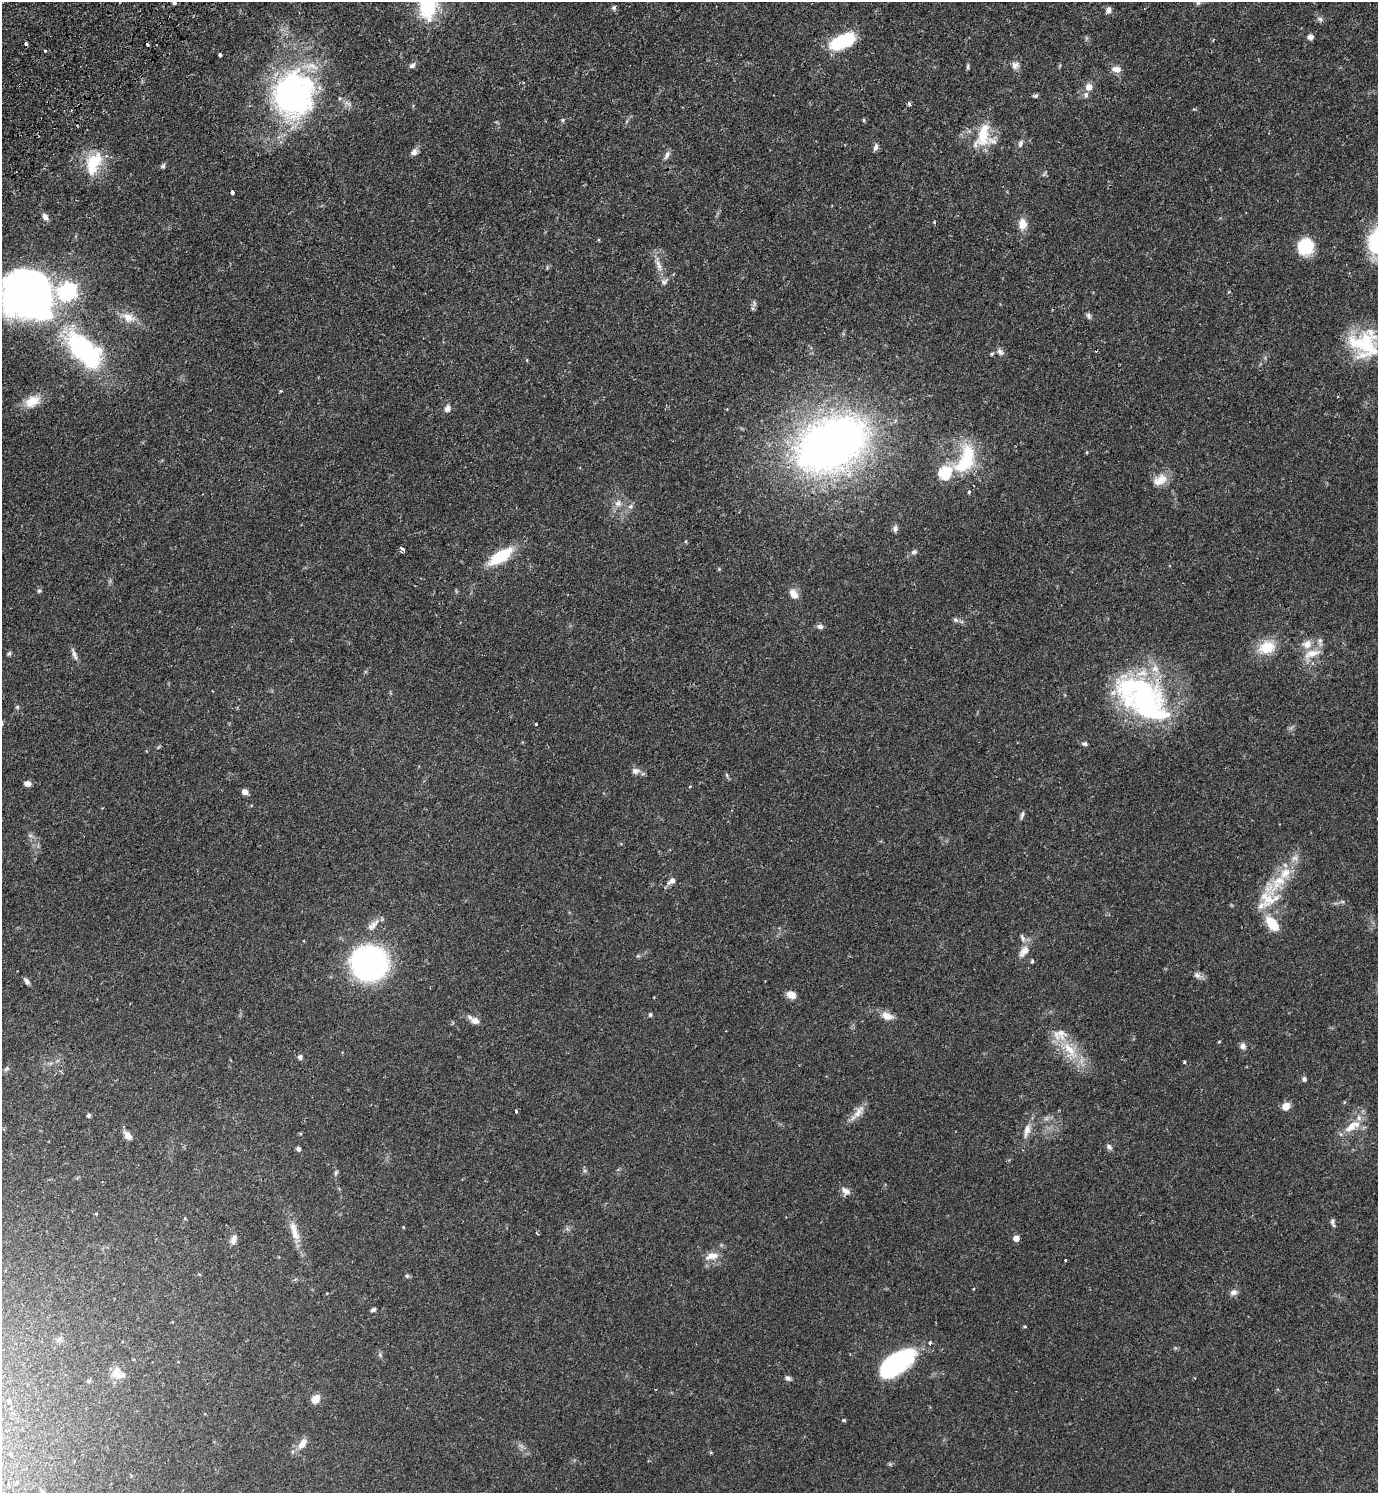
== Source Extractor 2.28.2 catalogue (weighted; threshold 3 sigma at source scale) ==
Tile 11 of 4 x 4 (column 3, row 3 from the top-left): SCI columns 2950-4325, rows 1538-3028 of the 6039 x 6055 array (HDU 1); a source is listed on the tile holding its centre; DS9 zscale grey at full resolution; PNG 1380 x 1495 px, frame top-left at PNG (2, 2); no overlay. Shown black and unused: <1% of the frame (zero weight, under 2 of 3 exposures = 3% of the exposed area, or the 3 px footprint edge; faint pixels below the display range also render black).
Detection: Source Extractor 2.28.2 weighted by HDU 2 'WHT'; one run over the whole footprint, this tile lists its part. Background 0.0499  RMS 0.0044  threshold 0.02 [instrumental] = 3 sigma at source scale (4.5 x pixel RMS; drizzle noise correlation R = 1.50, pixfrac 1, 0.05/0.05 arcsec/px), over >= 5 px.
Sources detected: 155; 2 cosmic-ray / hot-pixel residue — not listed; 13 inside a brighter listed object's ellipse — not listed separately; the other 140 listed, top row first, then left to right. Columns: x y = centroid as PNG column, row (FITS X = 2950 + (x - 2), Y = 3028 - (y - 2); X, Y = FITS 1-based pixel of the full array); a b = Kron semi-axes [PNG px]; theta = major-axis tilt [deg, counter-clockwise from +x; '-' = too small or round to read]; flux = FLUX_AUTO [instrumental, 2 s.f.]
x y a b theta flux
174 3 5 4 - 0.71
1198 3 7 5 44 0.81
427 6 28 17 -87 30
614 8 7 5 49 0.83
1108 10 7 6 - 1.9
1320 19 8 6 -16 1.1
1311 37 6 5 - 2.1
842 41 26 12 25 25
147 44 4 3 - 3.8
45 51 3 3 - 1.7
220 55 4 3 - 1.8
412 65 9 6 39 1.3
1015 65 11 10 - 2.3
968 66 9 4 80 0.78
1116 69 13 8 -9 2.9
1089 87 8 7 - 3.2
291 95 56 49 -74 110
1086 95 8 6 89 1.1
1035 96 7 5 11 0.78
909 103 4 3 - 2.3
563 120 6 5 - 0.62
864 120 6 4 -88 0.44
983 135 32 17 71 14
1020 143 10 6 69 1.4
876 147 10 5 68 1.3
414 152 9 8 - 1.8
667 155 12 6 60 1.7
93 163 33 19 67 15
163 166 7 5 44 0.85
1044 174 7 4 71 0.69
232 192 4 3 - 1.7
45 217 9 7 -59 1.8
1022 224 13 9 -85 4.7
1305 246 18 17 - 14
659 265 19 6 -71 3.5
29 294 49 46 -26 220
754 303 8 4 -89 0.94
1089 316 9 6 -65 1.1
128 317 20 12 -27 5.5
1364 344 37 31 -12 26
84 350 33 16 -45 82
1000 352 12 7 -46 1.6
992 354 5 4 - 0.51
281 390 3 3 - 0.73
1337 397 3 2 - 0.34
32 401 21 13 27 7
447 408 9 7 68 2
831 444 85 56 27 230
1087 452 5 3 - 0.36
965 460 45 22 67 26
945 473 6 6 - 45
1161 479 16 14 49 5.4
618 503 10 9 - 2.7
630 506 7 6 - 1.2
895 529 9 6 83 1.3
402 549 5 3 - 2.9
914 552 8 6 27 1.2
500 557 25 10 33 20
719 569 5 4 - 0.46
39 591 5 5 - 0.62
794 594 13 8 -58 3.6
955 620 7 6 - 1
820 626 9 6 -18 1.3
1307 644 15 12 17 4.7
1267 647 24 17 20 9.8
9 653 6 5 - 0.73
74 654 18 5 -69 1.9
1311 654 25 10 19 6.2
1148 704 65 42 -55 77
17 707 6 5 - 0.64
536 724 3 3 - 0.62
1084 744 7 5 7 0.96
635 771 10 8 -11 1.9
727 775 6 4 -71 0.61
27 783 8 6 -8 2
690 786 3 3 - 0.44
245 792 5 5 - 2.7
1022 815 11 4 71 1
30 835 7 4 -19 0.83
672 881 12 7 35 1.9
1278 882 58 17 42 19
1272 923 15 8 -51 12
373 925 21 8 45 3.6
1023 938 11 6 -61 1.5
1024 951 19 10 53 4
1032 961 4 4 - 0.63
370 963 23 22 - 170
1197 975 10 7 -43 1.8
27 981 8 5 -50 1.3
791 995 10 7 -26 3.7
650 1015 5 4 - 0.82
887 1016 15 9 -20 4.2
475 1021 11 8 -15 3
1219 1042 4 3 - 0.34
1243 1046 7 7 - 1.7
1069 1050 34 14 -51 14
300 1057 6 6 - 1.3
1184 1062 3 3 - 0.75
7 1069 8 5 38 0.86
1304 1079 6 6 - 1.1
1286 1106 7 6 - 4.7
516 1111 3 3 - 0.93
859 1112 23 9 52 4.1
89 1115 4 4 - 1.2
1351 1126 22 10 41 7.1
1027 1130 19 8 75 3.8
128 1135 10 6 -51 3
1109 1147 9 6 -48 1.2
298 1149 4 4 - 1.4
336 1173 7 5 64 0.8
846 1191 12 8 -31 2.4
96 1214 4 3 - 0.38
185 1218 5 4 - 0.48
1332 1222 12 4 -74 1.1
403 1227 5 3 - 0.31
537 1233 4 3 - 0.52
295 1234 21 10 -69 5.5
1016 1238 5 5 - 4.3
233 1240 13 7 74 2.4
712 1256 18 9 15 4.3
1065 1260 3 3 - 0.65
407 1276 6 5 - 0.77
973 1288 3 3 - 0.53
1234 1292 9 7 22 1.9
327 1293 4 3 - 0.28
373 1309 6 4 32 1.1
1025 1326 4 4 - 0.47
59 1339 8 7 - 1.3
930 1343 5 4 - 0.87
380 1355 6 4 -19 0.62
896 1364 35 16 35 64
119 1374 18 12 -29 4.9
788 1378 8 6 -24 1.2
89 1381 6 4 22 0.65
315 1399 11 8 52 3.6
9 1401 3 3 - 0.55
844 1420 4 3 - 0.66
302 1444 16 9 57 3.7
711 1452 5 3 - 0.43
890 1464 5 5 - 0.57
Overlapping masked pixels (flux is a lower limit): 1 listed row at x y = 1148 704
Isophote crosses this tile's border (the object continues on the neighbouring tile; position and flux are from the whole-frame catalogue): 4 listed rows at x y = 174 3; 427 6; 29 294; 1364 344